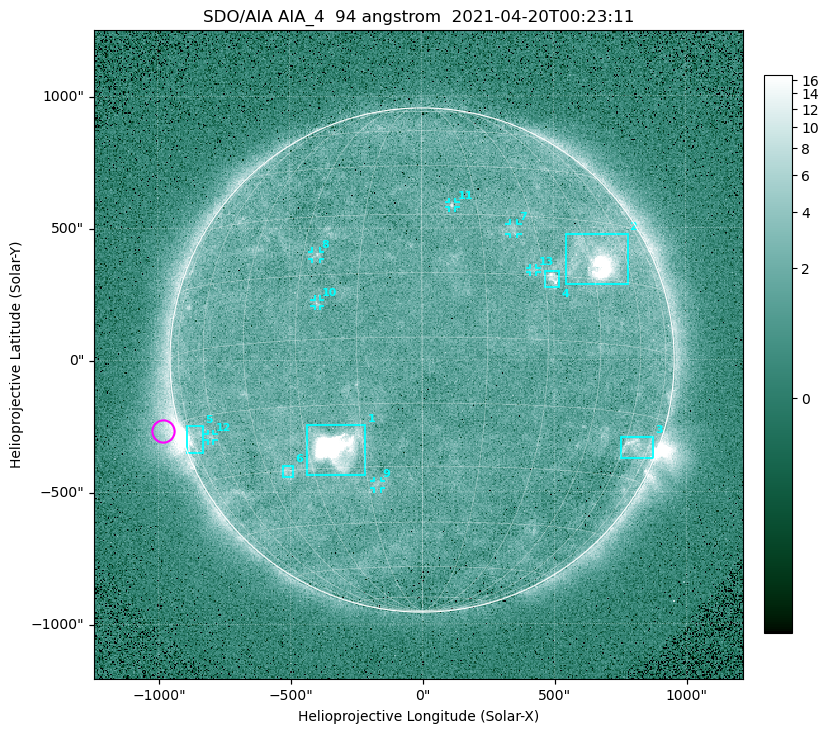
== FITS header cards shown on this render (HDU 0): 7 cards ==
TELESCOP= 'SDO/AIA '
INSTRUME= 'AIA_4   '
WAVELNTH=                   94
WAVEUNIT= 'angstrom'
DATE-OBS= '2021-04-20T00:23:11.12'
CTYPE1  = 'HPLN-TAN'
CTYPE2  = 'HPLT-TAN'

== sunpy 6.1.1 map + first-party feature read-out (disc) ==
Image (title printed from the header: SDO/AIA AIA_4  94 angstrom  2021-04-20T00:23:11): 512 x 512 px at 4.8 arcsec/px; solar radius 955 arcsec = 199 px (full disc in frame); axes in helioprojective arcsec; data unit not stated in the header (colour bar unlabelled)
Orientation: roll -0.138 deg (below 1 deg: not rotated)
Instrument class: DISC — disc imager (sunpy class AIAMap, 94 A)
Bright regions (active regions / flare kernels): reference = the median radial profile (limb darkening/brightening removed); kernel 5 px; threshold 5 sigma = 2.45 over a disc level ~1.72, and >= 1.15x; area >= 9 px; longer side >= 5 px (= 24 arcsec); searched inside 0.97 R_sun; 13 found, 13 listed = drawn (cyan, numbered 1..; 7 of them under ~33 arcsec drawn as corner ticks so the feature stays visible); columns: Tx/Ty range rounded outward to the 10 arcsec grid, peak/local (2 s.f.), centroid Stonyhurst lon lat
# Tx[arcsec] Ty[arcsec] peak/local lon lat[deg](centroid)
1 -440..-210 -440..-240 606 -22 -25
2 540..780 280..480 34 +48 +20
3 750..880 -380..-290 4.4 +67 -22
4 460..520 270..340 6 +32 +14
5 -900..-830 -350..-250 6.9 -73 -19
6 -530..-490 -440..-400 3.1 -38 -30
7 330..370 470..520 2.7 +24 +26
8 -420..-380 380..410 2.9 -26 +20
9 -180..-160 -490..-450 2.7 -13 -34
10 -410..-380 200..230 2.9 -25 +8
11 100..130 580..600 2.9 +8 +33
12 -810..-790 -300..-280 2.6 -63 -20
13 410..440 330..350 2.6 +27 +16
Off-limb structures (1.02-1.3 R_sun): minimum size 50 px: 6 found; the strongest spans PA ~90..115 deg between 1.02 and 1.21 R_sun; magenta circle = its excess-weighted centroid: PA ~105 deg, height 1.06 R_sun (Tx ~-980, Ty ~-270 arcsec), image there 4.9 x the reference